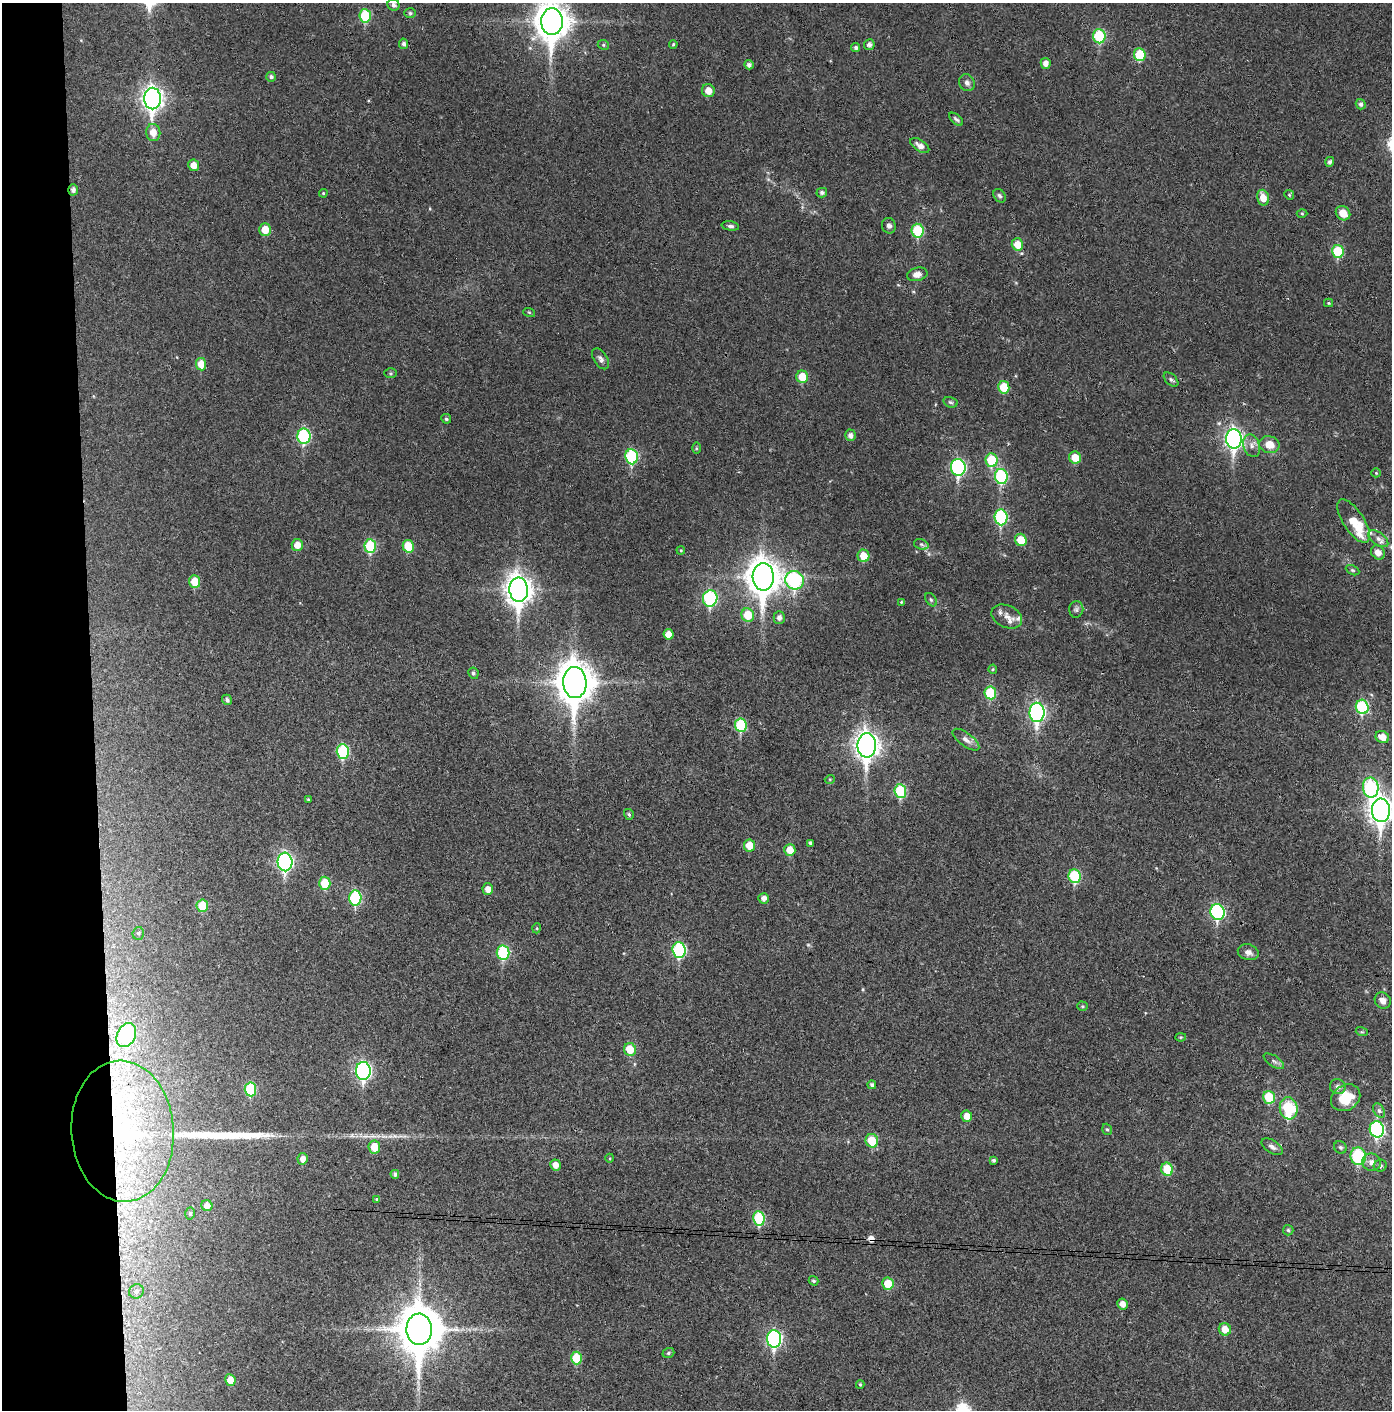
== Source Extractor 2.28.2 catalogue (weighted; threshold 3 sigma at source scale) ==
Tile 4 of 3 x 3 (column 1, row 2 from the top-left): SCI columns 74-1463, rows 1413-2820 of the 4314 x 4236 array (HDU 1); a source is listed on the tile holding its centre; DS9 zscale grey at full resolution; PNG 1394 x 1412 px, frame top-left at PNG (2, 3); each listed source drawn as its Kron ellipse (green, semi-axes under 4 px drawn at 4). Shown black and unused: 7% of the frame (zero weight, under 3 of 4 exposures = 6% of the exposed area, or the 3 px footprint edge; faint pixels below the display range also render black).
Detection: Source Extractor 2.28.2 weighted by HDU 2 'WHT'; one run over the whole footprint, this tile lists its part. Background 0.0383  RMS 0.0055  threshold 0.0249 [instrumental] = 3 sigma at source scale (4.5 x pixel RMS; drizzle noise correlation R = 1.50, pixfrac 1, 0.05/0.05 arcsec/px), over >= 5 px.
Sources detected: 175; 2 cosmic-ray / hot-pixel residue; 1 long thin detection or spike segment (spike, bleed or trail) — neither listed nor drawn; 6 inside a brighter listed object's ellipse — not listed separately; the other 166 listed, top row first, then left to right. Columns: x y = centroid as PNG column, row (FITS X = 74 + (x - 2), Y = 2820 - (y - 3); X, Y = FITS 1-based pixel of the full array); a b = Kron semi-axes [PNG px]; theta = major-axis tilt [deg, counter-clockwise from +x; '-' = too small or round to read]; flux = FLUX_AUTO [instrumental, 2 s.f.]
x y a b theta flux
393 5 6 5 - 1.6
410 13 6 5 - 0.94
365 16 7 5 -84 24
552 22 13 11 -87 1000
1099 36 7 6 - 31
404 44 5 4 - 1.5
673 44 4 3 - 0.66
603 45 6 4 -23 0.88
869 45 5 5 - 2
856 47 4 4 - 1.2
1140 55 6 6 - 20
1046 63 5 5 - 3.3
749 65 5 4 - 1.7
271 77 5 5 - 1.4
967 83 9 7 -65 2.4
708 91 7 6 - 5.1
152 98 11 8 -89 310
1361 104 5 5 - 1.6
956 119 8 4 -40 1.3
153 133 8 7 - 5.3
920 146 11 5 -34 3.2
1330 162 5 4 - 1.7
194 165 6 5 - 5.1
73 190 6 5 - 2
323 193 4 4 - 0.65
822 193 5 4 - 1.4
1289 195 5 4 - 0.72
1000 196 7 5 -54 1.4
1263 198 8 6 -76 5.4
1343 213 8 6 -43 7.3
1302 214 5 3 - 0.56
730 226 9 4 -9 1.4
889 226 8 7 - 2
265 230 6 6 - 8.8
918 231 7 6 - 28
1017 244 6 5 - 8.3
1338 252 6 6 - 22
917 274 10 6 13 4.2
1329 303 4 4 - 0.55
529 312 6 4 -19 0.62
601 359 11 6 -58 2
201 364 6 5 - 7.6
391 373 6 5 - 0.81
802 377 6 6 - 11
1171 380 9 5 -43 1.2
1004 387 6 5 - 12
950 402 7 5 -16 1.1
446 419 5 4 - 1
850 435 6 5 - 2.4
304 436 8 6 -89 49
1234 439 10 8 -86 200
1269 445 10 8 -11 6.9
1252 446 11 8 -72 3.3
696 448 5 3 - 0.6
632 457 7 6 - 45
1075 457 6 6 - 8.6
992 460 7 6 - 23
958 467 8 7 - 91
1376 473 5 4 - 0.61
1001 477 7 6 - 42
1001 517 8 6 -84 49
1354 521 25 10 -56 9.8
1378 539 11 6 -37 2.5
1021 540 6 5 - 11
921 544 7 5 -18 1.2
297 545 6 5 - 5.5
370 546 7 6 - 28
408 546 6 5 - 15
681 550 4 3 - 0.5
1378 552 8 6 -50 4
863 556 6 6 - 9.5
1352 570 7 4 -26 0.87
763 577 14 10 -88 960
795 580 9 9 - 68
195 582 6 5 - 10
519 590 12 9 -86 570
710 598 8 7 - 61
931 600 7 5 -53 0.98
901 602 4 4 - 0.56
1076 609 8 7 - 1.5
748 615 7 6 - 13
1007 616 16 11 -24 4.2
779 618 6 5 - 2.4
669 634 5 5 - 5.5
993 669 4 4 - 0.63
473 673 6 5 - 1.1
575 682 15 11 -88 1200
990 693 6 6 - 21
227 700 5 4 - 1.4
1362 707 7 6 - 37
1037 712 10 7 -88 130
741 725 7 6 - 27
1382 737 7 6 - 6.1
966 740 16 6 -37 3.1
867 745 12 9 -88 400
343 751 7 6 - 36
830 779 5 3 - 0.5
1371 787 10 8 -80 57
900 791 7 6 - 28
308 799 3 2 - 0.51
1381 810 11 9 -89 420
629 814 5 4 - 1
811 843 4 3 - 1.6
749 845 6 5 - 7.6
790 850 6 5 - 7.5
285 862 9 7 -86 130
1075 876 7 6 - 30
325 883 6 5 - 15
488 889 6 5 - 3.7
355 898 7 6 - 41
764 898 5 5 - 2.8
202 906 6 5 - 13
1217 912 8 7 - 68
537 928 5 3 - 0.56
138 933 6 5 - 1.1
679 950 8 6 -87 53
1248 952 11 8 -15 2.9
503 953 7 6 - 36
1383 1000 8 7 - 3.1
1082 1006 5 4 - 0.69
1362 1032 6 4 -17 0.67
126 1035 12 9 65 84
1181 1037 5 4 - 0.54
630 1049 6 6 - 12
1274 1061 12 5 -33 1.7
363 1071 9 7 -87 110
872 1085 4 4 - 1.1
1338 1087 8 7 - 2.4
250 1089 7 6 - 28
1269 1097 6 6 - 19
1346 1098 15 12 33 16
1289 1108 11 9 -83 33
1379 1111 8 5 -63 1.4
967 1116 5 5 - 5.3
1107 1129 6 4 -70 0.95
1377 1129 8 7 - 76
123 1131 70 51 -86 160
872 1141 7 6 - 15
374 1147 7 6 - 10
1272 1147 12 6 -33 2.3
1340 1147 7 6 - 1.1
1358 1156 9 7 -83 37
610 1158 4 3 - 0.45
303 1159 5 5 - 3.3
993 1160 4 4 - 1
1371 1162 9 8 - 3.1
555 1165 5 5 - 3.8
1380 1166 6 6 - 1.3
1167 1169 6 6 - 15
395 1174 4 4 - 1.4
377 1199 4 4 - 0.76
207 1206 6 5 - 3.8
190 1213 6 4 -86 1
759 1218 7 5 -80 31
1288 1230 5 5 - 0.95
814 1281 5 4 - 0.9
888 1284 6 5 - 12
136 1291 7 7 - 2
1122 1304 5 5 - 3.5
419 1329 16 13 -87 2100
1225 1329 6 6 - 6.4
774 1339 8 7 - 100
668 1353 6 4 18 1
576 1358 6 5 - 15
230 1380 6 5 - 6.2
860 1384 4 4 - 0.61
Overlapping masked pixels (flux is a lower limit): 6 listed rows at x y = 73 190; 795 580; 867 745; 126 1035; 123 1131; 374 1147
Isophote crosses this tile's border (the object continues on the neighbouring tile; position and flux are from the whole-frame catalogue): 3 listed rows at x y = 365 16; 552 22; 1381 810